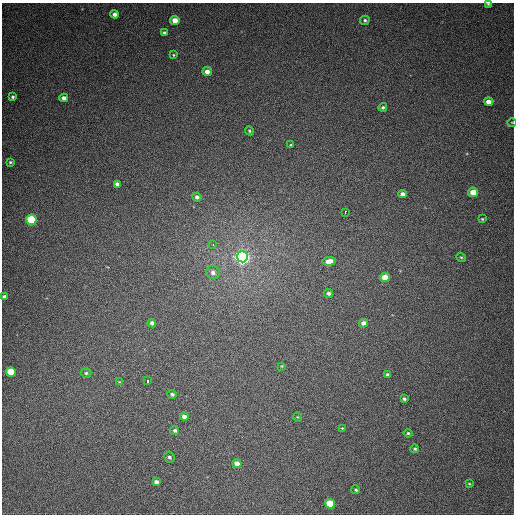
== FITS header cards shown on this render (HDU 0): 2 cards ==
NAXIS1  =                  512
NAXIS2  =                  512

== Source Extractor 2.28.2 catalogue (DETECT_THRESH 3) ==
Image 512 x 512 px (HDU 0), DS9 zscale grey, 1 PNG px = 1 image px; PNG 516 x 516 px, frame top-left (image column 1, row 512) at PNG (2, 3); each listed source drawn as its Kron ellipse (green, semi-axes under 4 px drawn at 4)
Background 423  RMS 11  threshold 33.7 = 3 sigma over >= 5 px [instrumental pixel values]
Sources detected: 52; all 52 listed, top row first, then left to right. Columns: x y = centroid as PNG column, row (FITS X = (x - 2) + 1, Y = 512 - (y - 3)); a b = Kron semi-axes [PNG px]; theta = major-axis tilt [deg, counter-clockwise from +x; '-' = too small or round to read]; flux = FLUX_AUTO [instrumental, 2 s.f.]
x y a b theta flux
488 4 4 3 - 860
115 14 4 4 - 2900
175 20 4 4 - 8300
365 20 5 4 - 1300
164 33 3 3 - 1200
174 55 4 2 - 660
207 72 5 4 - 4400
13 97 4 4 - 1300
64 98 4 4 - 3900
489 102 4 4 - 5900
383 107 4 4 - 1300
512 122 4 3 - 540
249 131 5 4 - 950
291 145 4 3 - 950
10 162 4 3 - 930
117 184 4 4 - 3000
473 192 5 4 - 13000
403 194 4 4 - 3800
197 197 4 4 - 2200
345 212 4 3 - 5800
482 219 4 3 - 660
31 220 5 5 - 70000
213 244 3 2 - 15000
242 257 5 5 - 390000
461 257 5 4 - 890
329 261 7 4 9 7700
213 272 7 6 - 3300
385 277 5 4 - 13000
328 293 5 4 - 2000
4 297 4 4 - 2900
152 323 4 4 - 3200
364 323 4 4 - 3500
282 366 3 2 - 600
11 372 5 4 - 27000
86 373 5 4 - 1400
387 374 4 3 - 1100
148 381 4 3 - 5600
119 382 4 4 - 630
172 394 5 4 - 1800
404 399 4 4 - 1500
184 417 4 4 - 4200
298 417 5 3 - 590
342 428 4 3 - 660
175 430 5 4 - 1600
408 433 4 4 - 1000
415 449 4 4 - 1100
169 457 5 5 - 1800
237 464 5 4 - 5800
156 482 4 4 - 2800
469 484 4 2 - 680
356 490 4 4 - 1000
330 504 5 4 - 29000
At the frame edge (FLAGS 8, measured only in part): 3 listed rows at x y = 488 4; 512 122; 4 297